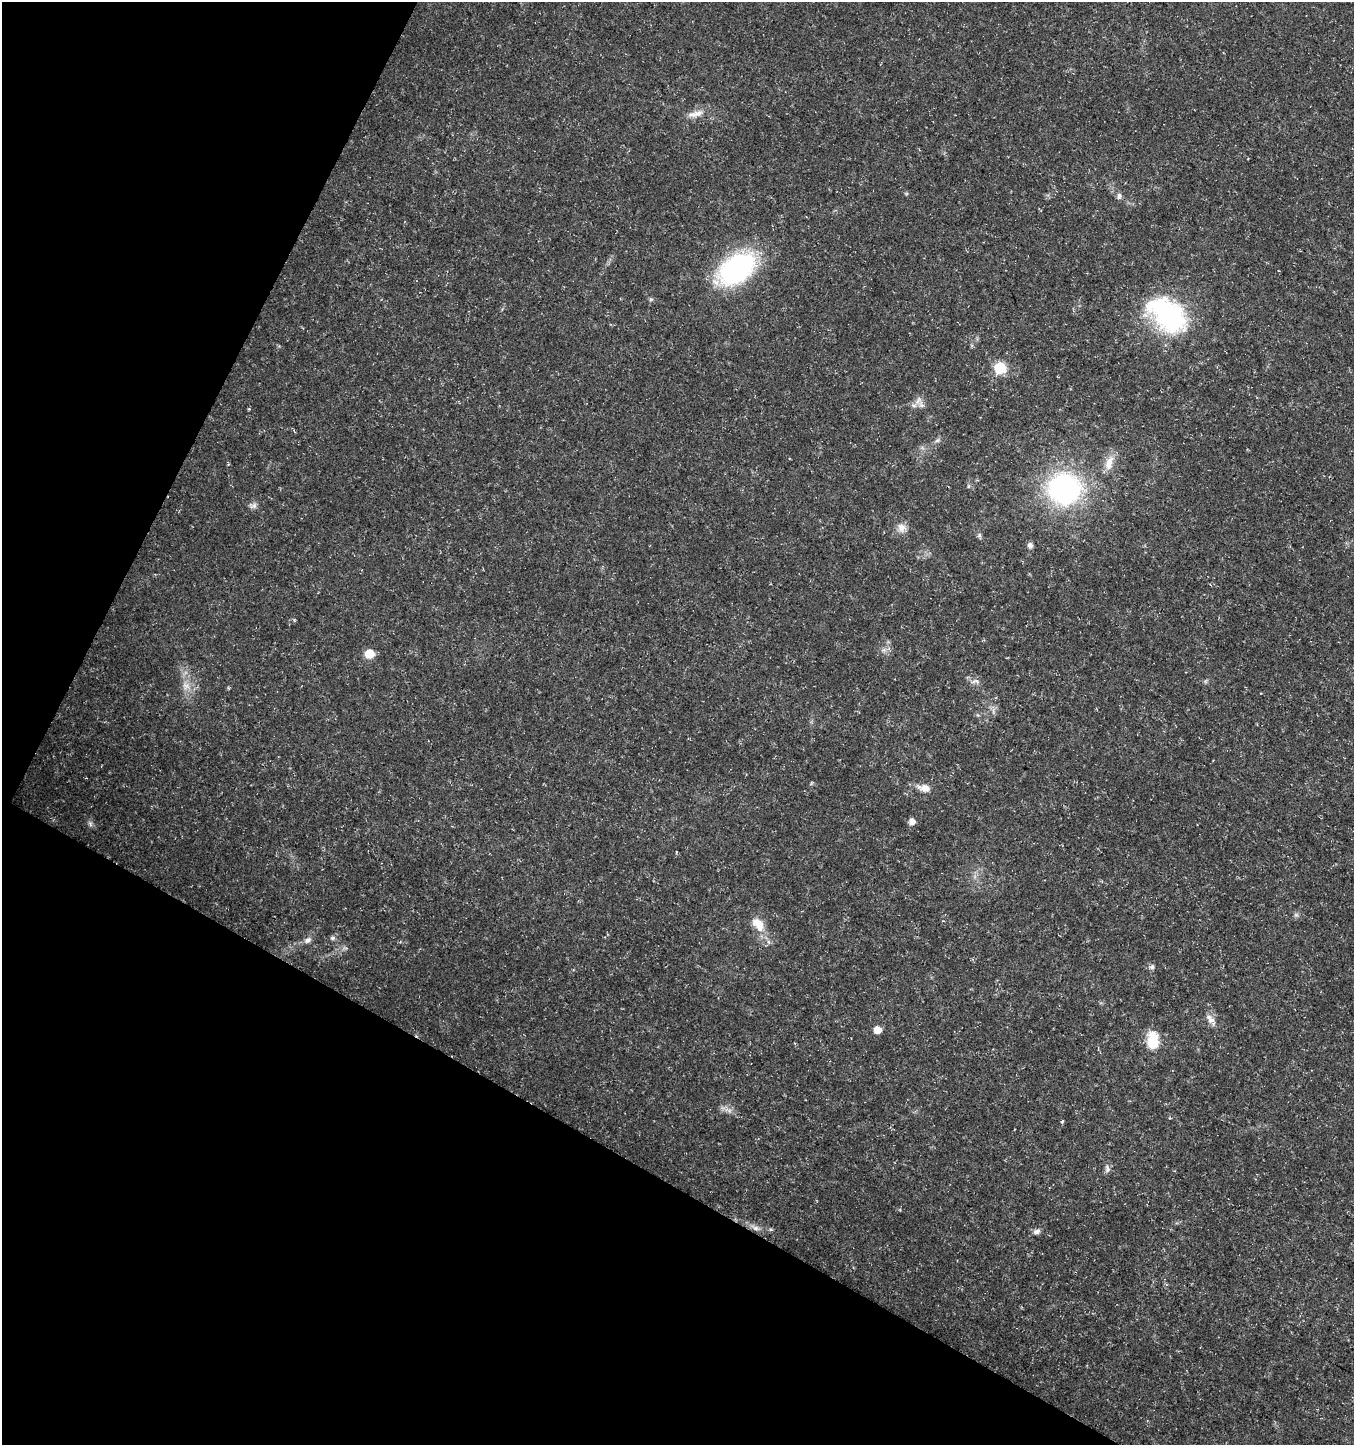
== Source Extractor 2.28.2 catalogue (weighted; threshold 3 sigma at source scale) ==
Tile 9 of 4 x 4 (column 1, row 3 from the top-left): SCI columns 199-1550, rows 1452-2894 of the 5872 x 5780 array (HDU 1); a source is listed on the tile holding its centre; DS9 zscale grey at full resolution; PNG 1356 x 1447 px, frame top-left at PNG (2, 2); no overlay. Shown black and unused: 27% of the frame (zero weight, under 3 of 5 exposures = <1% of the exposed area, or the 3 px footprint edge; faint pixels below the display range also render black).
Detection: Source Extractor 2.28.2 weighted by HDU 2 'WHT'; one run over the whole footprint, this tile lists its part. Background 0.0108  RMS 0.0022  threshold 0.0101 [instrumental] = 3 sigma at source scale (4.5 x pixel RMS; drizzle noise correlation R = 1.50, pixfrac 1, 0.0396/0.0396 arcsec/px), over >= 5 px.
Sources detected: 35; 1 too faint to see at this stretch — not listed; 1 inside a brighter listed object's ellipse — not listed separately; the other 33 listed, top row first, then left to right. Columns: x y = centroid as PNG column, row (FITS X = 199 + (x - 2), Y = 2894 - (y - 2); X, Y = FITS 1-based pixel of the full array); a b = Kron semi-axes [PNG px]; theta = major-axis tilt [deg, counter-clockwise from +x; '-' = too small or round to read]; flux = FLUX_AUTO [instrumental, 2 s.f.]
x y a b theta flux
697 114 19 9 19 2.2
1119 196 10 6 89 0.65
737 269 30 19 37 51
651 299 6 4 19 0.32
1167 314 49 30 -40 32
1000 368 6 6 - 20
921 405 11 8 -72 1.2
249 409 4 4 - 0.23
937 440 8 5 20 0.56
1109 463 22 10 72 2.8
1064 489 24 22 -1 53
253 505 12 6 22 0.84
901 528 13 11 -69 1.8
979 535 7 4 -72 0.43
1030 545 7 6 - 0.81
369 654 6 6 - 6.8
975 681 12 6 3 0.93
186 686 11 8 -23 1.6
924 788 13 8 -11 2.1
912 822 6 6 - 1.6
90 824 9 4 -82 0.51
759 924 21 11 -25 3
332 938 7 5 0 0.55
308 940 10 7 28 0.98
1152 967 7 6 - 0.58
1211 1020 18 8 -51 1.6
877 1030 5 5 - 3.3
1153 1040 21 13 90 5.6
729 1111 7 6 - 0.76
1107 1169 12 6 -75 0.79
755 1228 14 6 -22 1.3
771 1230 6 4 -20 0.31
1037 1232 8 6 19 0.92